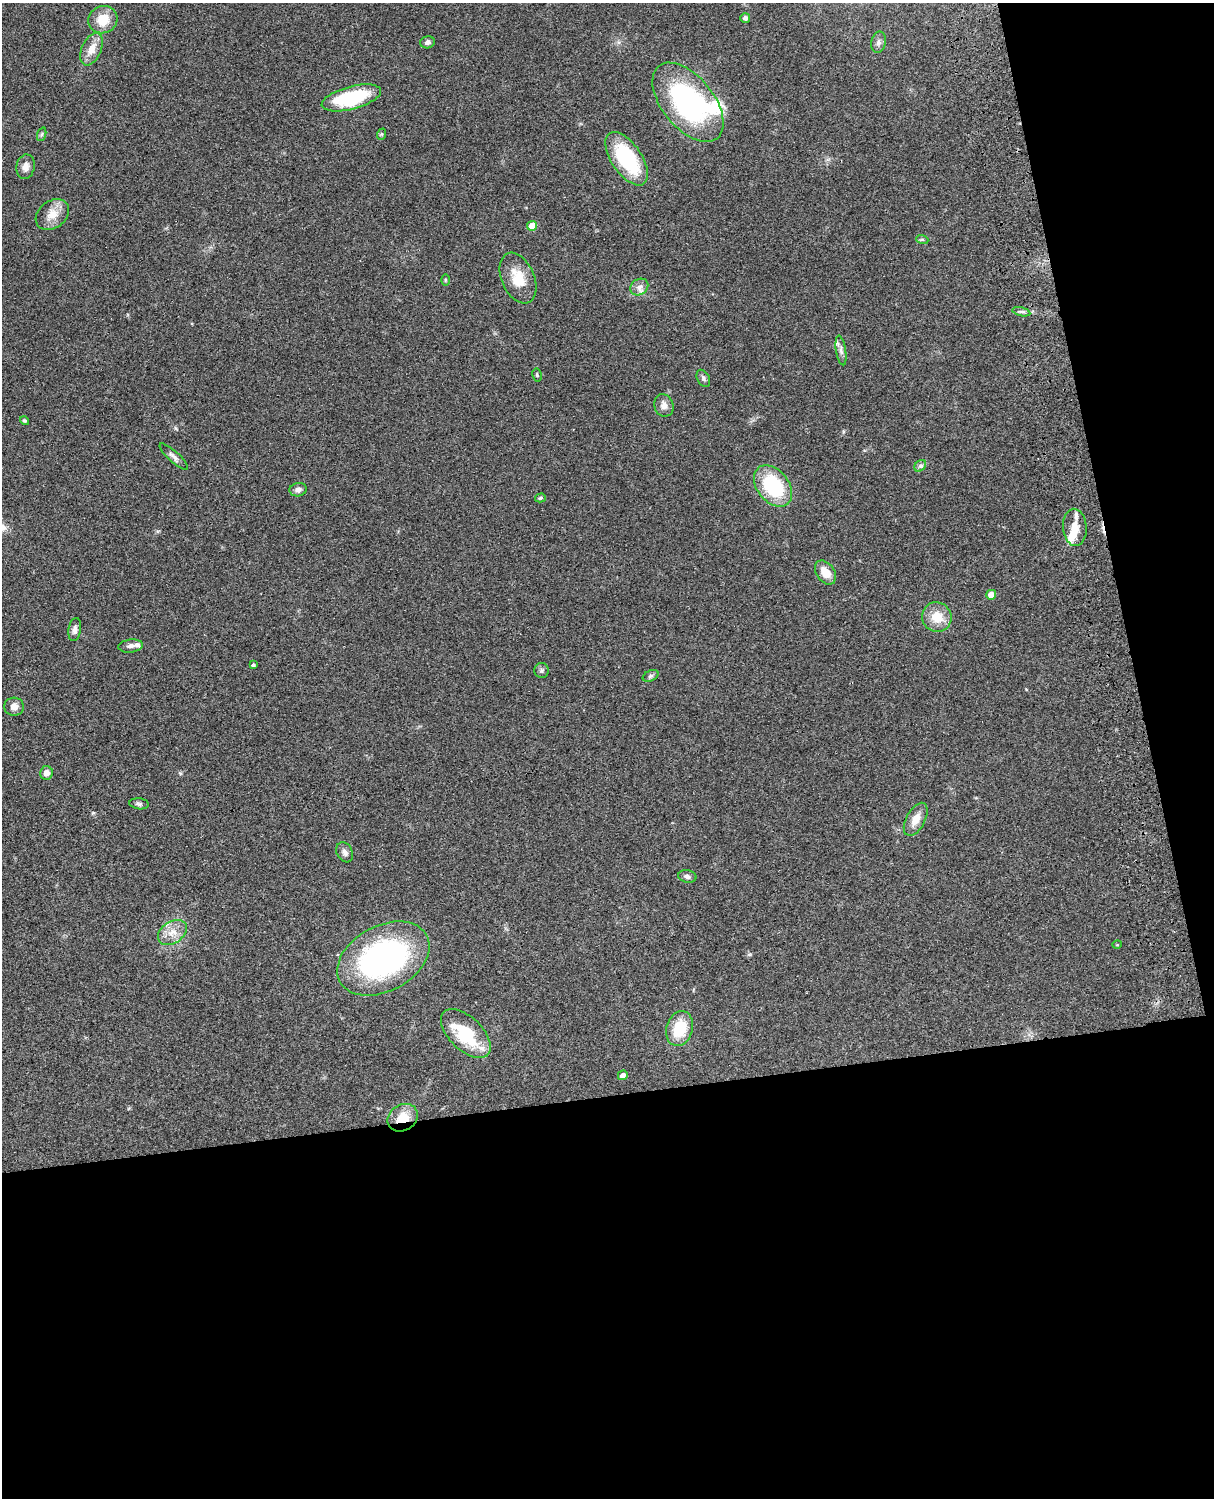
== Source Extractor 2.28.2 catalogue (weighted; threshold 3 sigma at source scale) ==
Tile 12 of 4 x 3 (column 4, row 3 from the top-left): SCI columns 3759-4970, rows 277-1772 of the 5088 x 4926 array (HDU 1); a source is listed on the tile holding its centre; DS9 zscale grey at full resolution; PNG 1216 x 1500 px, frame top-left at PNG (2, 3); each listed source drawn as its Kron ellipse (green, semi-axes under 4 px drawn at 4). Shown black and unused: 33% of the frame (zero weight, under 3 of 4 exposures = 6% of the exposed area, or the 3 px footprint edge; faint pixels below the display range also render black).
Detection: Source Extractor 2.28.2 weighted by HDU 2 'WHT'; one run over the whole footprint, this tile lists its part. Background 0.09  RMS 0.0061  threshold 0.0276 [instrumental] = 3 sigma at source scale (4.5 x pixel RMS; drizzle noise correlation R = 1.50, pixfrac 1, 0.05/0.05 arcsec/px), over >= 5 px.
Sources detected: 54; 4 inside a brighter listed object's ellipse — not listed separately; the other 50 listed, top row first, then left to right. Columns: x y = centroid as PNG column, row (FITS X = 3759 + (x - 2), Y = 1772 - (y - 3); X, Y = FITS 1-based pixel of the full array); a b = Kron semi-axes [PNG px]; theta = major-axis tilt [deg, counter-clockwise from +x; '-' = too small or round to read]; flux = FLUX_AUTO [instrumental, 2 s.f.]
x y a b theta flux
745 18 5 4 - 1.7
103 20 15 13 25 12
427 42 7 6 - 2.1
878 42 11 7 78 2.3
92 49 17 9 66 7.5
351 98 30 11 15 43
688 102 46 26 -51 100
42 134 7 4 71 1
382 134 6 3 71 0.7
627 159 30 15 -56 46
25 167 12 9 79 4
52 214 18 13 37 8.9
532 226 5 5 - 9.5
922 239 6 4 -19 0.87
518 278 27 16 -66 14
445 280 6 4 89 0.61
639 287 9 7 35 3
1021 312 9 3 -13 1.3
841 350 15 5 -81 2.3
537 375 6 5 - 0.82
703 378 9 6 -62 1.5
664 405 11 9 -70 3.7
25 421 5 4 - 1.1
174 456 18 5 -42 2.5
920 466 7 5 44 1.4
773 486 23 16 -51 41
298 490 8 6 9 2.3
540 498 5 4 - 0.9
1075 527 19 11 -85 8.9
825 573 13 9 -54 8.1
991 595 5 4 - 5.3
937 617 15 14 - 11
75 630 12 6 82 2.6
131 646 12 6 6 2.5
253 665 4 4 - 1.1
541 670 7 7 - 1.5
650 676 8 5 27 1.4
14 707 10 9 - 3.8
46 773 7 6 - 3.2
139 804 10 5 -6 1.4
916 819 18 9 62 6.7
345 852 10 7 -60 2.6
687 876 9 6 -10 2
172 932 16 10 34 7.1
1117 945 5 3 - 0.5
383 959 49 32 28 150
680 1028 18 13 73 20
466 1034 31 16 -44 32
623 1075 5 4 - 2.7
403 1118 16 13 33 12
Overlapping masked pixels (flux is a lower limit): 1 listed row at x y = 403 1118